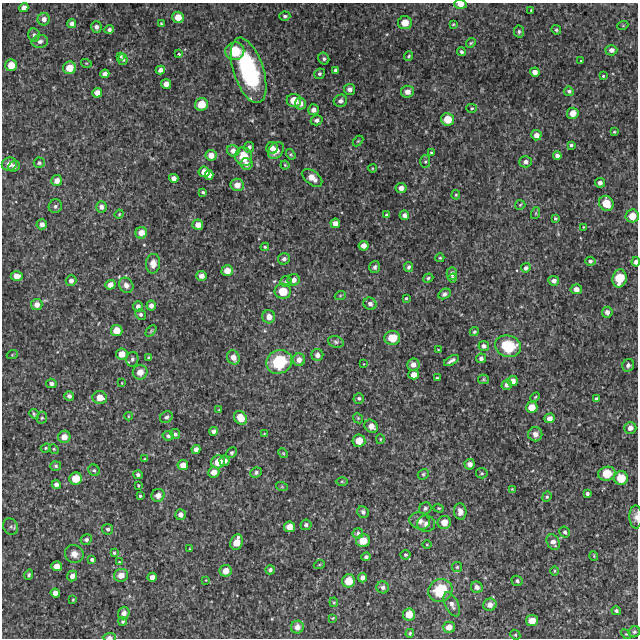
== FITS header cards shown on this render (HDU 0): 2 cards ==
NAXIS1  =                  636 /Length X axis
NAXIS2  =                  636 /Length Y axis

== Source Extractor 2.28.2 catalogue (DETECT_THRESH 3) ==
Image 636 x 636 px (HDU 0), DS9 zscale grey, 1 PNG px = 1 image px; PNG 640 x 640 px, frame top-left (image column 1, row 636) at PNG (2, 3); each listed source drawn as its Kron ellipse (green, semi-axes under 4 px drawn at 4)
Background 3710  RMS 230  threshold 702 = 3 sigma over >= 5 px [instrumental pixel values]
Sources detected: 277; all 277 listed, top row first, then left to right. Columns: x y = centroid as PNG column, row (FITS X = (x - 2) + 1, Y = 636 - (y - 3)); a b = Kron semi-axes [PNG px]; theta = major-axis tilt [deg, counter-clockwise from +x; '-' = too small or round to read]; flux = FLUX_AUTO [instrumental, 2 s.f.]
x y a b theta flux
460 4 6 4 -3 1.2e+05
24 8 5 4 - 8.3e+04
531 10 4 2 - 1.2e+04
285 16 5 4 - 3.4e+04
178 17 6 5 - 1.9e+05
44 19 6 6 - 8.4e+04
72 23 4 4 - 7.5e+04
405 23 7 6 - 2.2e+05
162 24 4 3 - 2.0e+04
453 24 3 3 - 1.7e+04
623 25 5 3 - 1.4e+04
96 27 6 5 - 6.6e+04
109 29 5 4 - 4.2e+04
556 30 5 4 - 2.4e+04
519 32 6 5 - 3.2e+04
34 35 7 5 -79 4.2e+04
40 41 8 6 12 5.7e+04
471 43 5 4 - 2.1e+04
611 50 6 5 - 6.9e+04
235 51 9 9 - 4.9e+05
461 52 4 4 - 3.4e+04
179 54 3 3 - 2.0e+04
120 56 4 3 - 2.1e+04
409 56 5 4 - 2.4e+04
123 59 5 5 - 3.4e+04
324 59 6 5 - 3.5e+04
581 61 3 2 - 1.2e+04
86 63 5 3 - 1.4e+04
11 65 6 6 - 2.2e+05
69 68 6 6 - 2.4e+05
160 70 5 4 - 7.7e+04
249 70 34 15 -72 1.9e+06
335 70 4 3 - 3.3e+04
535 72 5 4 - 9.9e+04
105 74 4 4 - 7.4e+04
319 74 5 5 - 3.2e+04
603 76 3 3 - 1.8e+04
166 84 5 4 - 1.1e+05
350 89 5 5 - 8.0e+04
569 91 5 4 - 3.6e+04
407 92 6 6 - 1.2e+05
97 93 5 5 - 1.2e+05
294 100 7 6 - 2.6e+05
340 101 7 6 - 6.3e+04
201 104 6 6 - 2.8e+05
300 104 6 5 - 9.2e+04
472 108 5 4 - 2.4e+04
314 110 5 5 - 8.8e+04
573 113 6 5 - 1.6e+05
448 119 6 6 - 2.7e+05
317 120 6 5 - 5.9e+04
614 132 4 3 - 1.8e+04
536 135 5 5 - 9.7e+04
358 141 6 4 44 1.8e+04
571 145 3 3 - 2.4e+04
249 147 5 5 - 5.4e+04
272 148 6 6 - 1.0e+05
276 150 9 6 54 1.6e+05
233 151 6 5 - 9.8e+04
431 153 4 3 - 2.1e+04
291 154 6 4 -56 2.0e+04
211 155 5 5 - 1.4e+05
557 156 4 4 - 5.7e+04
244 157 9 8 - 4.0e+05
425 162 6 5 - 3.0e+04
526 162 6 5 - 7.2e+04
39 163 5 5 - 2.6e+04
9 164 7 6 - 1.2e+05
247 164 6 5 - 8.8e+04
285 165 4 3 - 1.7e+04
14 166 6 5 - 5.6e+04
372 168 4 3 - 1.3e+04
204 172 5 5 - 1.5e+05
209 175 4 4 - 7.1e+04
174 178 4 4 - 8.6e+04
312 178 11 6 -38 1.3e+05
57 180 5 5 - 1.1e+05
600 183 5 5 - 6.4e+04
237 185 6 6 - 1.5e+05
401 188 5 5 - 9.7e+04
203 192 4 3 - 2.6e+04
456 195 5 4 - 1.9e+04
606 203 8 7 - 3.1e+05
520 205 5 5 - 2.1e+04
55 206 7 6 - 3.9e+04
101 207 6 5 - 5.9e+04
536 213 6 4 72 1.9e+04
119 214 5 4 - 1.7e+04
386 215 4 3 - 3.1e+04
404 215 5 4 - 6.7e+04
632 216 6 6 - 2.3e+05
555 218 4 3 - 2.0e+04
335 223 5 4 - 1.1e+05
42 224 5 5 - 8.2e+04
198 225 5 5 - 1.1e+05
583 227 3 2 - 1.1e+04
141 233 6 5 - 1.6e+05
364 246 5 5 - 9.9e+04
265 247 4 3 - 2.1e+04
440 258 4 4 - 1.9e+04
284 259 6 5 - 5.8e+04
590 261 5 4 - 3.3e+04
636 262 5 3 - 8.0e+04
153 264 10 7 83 1.3e+05
375 267 6 5 - 4.3e+04
409 267 5 4 - 3.6e+04
526 268 5 4 - 4.5e+04
227 271 5 5 - 1.7e+05
452 274 6 5 - 8.1e+04
17 276 6 5 - 1.4e+05
201 276 5 5 - 9.4e+04
428 278 5 4 - 2.6e+04
452 278 4 4 - 3.2e+04
619 278 9 7 79 4.1e+05
294 280 6 5 - 9.8e+04
71 281 5 5 - 7.0e+04
286 281 6 5 - 4.6e+04
554 281 5 5 - 6.5e+04
110 285 5 5 - 1.1e+05
126 285 8 6 -53 8.4e+04
576 289 5 5 - 1.0e+05
283 291 8 7 - 3.2e+05
444 294 6 5 - 3.9e+04
340 296 6 3 20 1.8e+04
406 298 3 3 - 1.7e+04
370 304 6 6 - 6.1e+04
37 305 5 5 - 1.1e+05
138 306 5 5 - 6.8e+04
151 306 5 4 - 7.8e+04
607 312 5 5 - 6.8e+04
141 314 5 5 - 3.7e+04
269 317 6 6 - 1.2e+05
117 330 6 5 - 2.0e+05
151 331 6 4 46 1.9e+04
474 332 5 4 - 2.5e+04
392 338 8 7 - 3.3e+05
336 342 8 5 -20 3.4e+04
484 346 5 5 - 5.5e+04
508 346 13 10 -15 7.8e+05
438 350 3 2 - 1.0e+04
122 354 6 5 - 1.7e+05
12 355 5 3 - 1.4e+04
317 355 6 6 - 8.0e+04
148 357 3 3 - 1.9e+04
233 357 7 6 - 1.3e+05
481 358 5 5 - 5.0e+04
132 359 7 6 - 3.7e+04
299 360 6 6 - 1.1e+05
451 361 8 3 30 5.0e+04
279 362 13 11 25 8.7e+05
364 364 2 2 - 8.2e+03
413 365 6 6 - 1.1e+05
628 365 6 6 - 4.9e+04
140 372 7 7 - 1.4e+05
414 375 5 5 - 1.3e+05
437 378 3 3 - 2.0e+04
483 379 5 5 - 2.1e+04
512 381 5 5 - 1.1e+05
51 383 5 4 - 5.6e+04
122 383 2 2 - 1.3e+04
507 385 5 4 - 6.2e+04
69 396 5 4 - 5.6e+04
535 397 5 3 - 1.7e+04
100 398 7 6 - 1.8e+05
359 398 5 5 - 3.4e+04
597 399 4 3 - 3.9e+04
532 407 6 5 - 2.0e+05
219 410 4 3 - 1.6e+04
34 414 5 4 - 2.3e+04
128 416 4 3 - 1.4e+04
166 417 7 5 35 4.5e+04
42 418 6 5 - 2.6e+04
240 418 7 6 - 2.7e+05
358 418 5 4 - 1.9e+04
549 418 5 5 - 8.9e+04
371 426 7 6 - 1.3e+05
630 428 6 5 - 8.3e+04
214 431 4 4 - 5.7e+04
175 434 5 4 - 3.6e+04
264 434 3 2 - 1.1e+04
535 434 7 7 - 9.1e+04
168 436 5 4 - 4.0e+04
64 437 6 6 - 1.5e+05
380 439 5 4 - 1.9e+04
359 441 6 6 - 2.3e+05
46 448 5 4 - 2.3e+04
54 449 5 4 - 2.1e+04
196 449 4 4 - 8.0e+04
231 453 6 5 - 3.5e+04
283 453 5 4 - 1.9e+04
145 459 3 3 - 1.3e+04
224 461 5 5 - 9.0e+04
218 462 7 6 - 2.5e+05
470 464 5 5 - 8.0e+04
183 465 5 5 - 1.5e+05
56 466 5 5 - 3.2e+04
94 470 6 5 - 2.8e+04
214 472 6 5 - 1.4e+05
256 473 6 5 - 3.8e+04
482 473 6 5 - 2.5e+04
423 474 6 5 - 2.5e+04
607 474 9 7 9 3.7e+05
138 475 5 4 - 3.5e+04
621 478 7 7 - 3.2e+05
76 479 6 6 - 2.8e+05
342 481 6 4 -1 2.3e+04
56 485 4 4 - 6.9e+04
138 485 3 2 - 1.3e+04
282 487 6 4 -18 1.9e+04
512 489 4 3 - 1.3e+04
587 493 4 3 - 3.9e+04
158 495 7 6 - 9.9e+04
140 496 3 3 - 1.9e+04
547 497 5 4 - 2.3e+04
425 508 6 6 - 4.2e+04
439 508 5 4 - 1.9e+04
363 512 6 5 - 4.5e+04
460 512 8 6 -84 9.4e+04
180 515 5 5 - 7.6e+04
636 517 11 6 -88 6.6e+04
420 521 10 8 -21 9.8e+04
444 522 6 6 - 1.8e+05
426 524 9 8 - 8.1e+04
306 525 5 5 - 4.8e+04
11 527 8 7 - 4.9e+04
289 527 5 5 - 1.7e+05
108 529 5 5 - 3.8e+04
565 532 6 5 - 3.4e+04
358 533 5 5 - 4.4e+04
86 540 6 5 - 4.4e+04
363 541 7 6 - 2.6e+05
237 542 8 6 71 2.4e+05
553 542 8 6 -59 9.6e+04
427 545 5 3 - 1.4e+04
190 549 3 2 - 1.3e+04
114 553 3 3 - 2.1e+04
74 554 9 9 - 1.1e+05
405 555 5 5 - 2.8e+04
594 556 5 3 - 1.3e+04
366 557 4 4 - 4.1e+04
92 559 4 4 - 3.5e+04
119 562 4 3 - 1.4e+04
319 565 6 3 19 1.6e+04
57 566 5 5 - 1.5e+05
457 567 5 5 - 2.0e+04
270 570 5 4 - 4.2e+04
226 571 6 5 - 1.5e+05
554 571 5 3 - 1.6e+04
29 575 5 4 - 3.0e+04
121 575 7 6 - 1.6e+05
72 576 5 4 - 7.9e+04
152 577 5 4 - 8.7e+04
362 578 5 4 - 6.9e+04
206 580 3 3 - 1.1e+04
349 581 6 6 - 2.7e+05
517 581 5 5 - 4.0e+04
383 587 6 6 - 4.7e+04
477 587 6 5 - 7.5e+04
440 590 12 11 - 7.4e+05
55 593 5 4 - 9.2e+04
73 600 3 3 - 1.6e+04
334 602 5 4 - 1.9e+04
452 604 13 6 -64 8.9e+04
490 605 7 6 - 1.1e+05
616 611 5 4 - 3.6e+04
124 613 6 5 - 7.5e+04
409 614 6 6 - 2.2e+05
333 618 3 2 - 1.3e+04
123 621 4 4 - 2.6e+04
532 621 6 5 - 1.8e+05
297 627 6 6 - 1.2e+05
449 627 6 5 - 1.4e+05
634 632 6 5 - 2.9e+04
410 633 4 4 - 2.1e+04
626 634 6 3 -43 1.8e+04
515 635 5 4 - 2.2e+04
109 637 6 3 2 6.2e+04
At the frame edge (FLAGS 8, measured only in part): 4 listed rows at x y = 460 4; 636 262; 636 517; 109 637